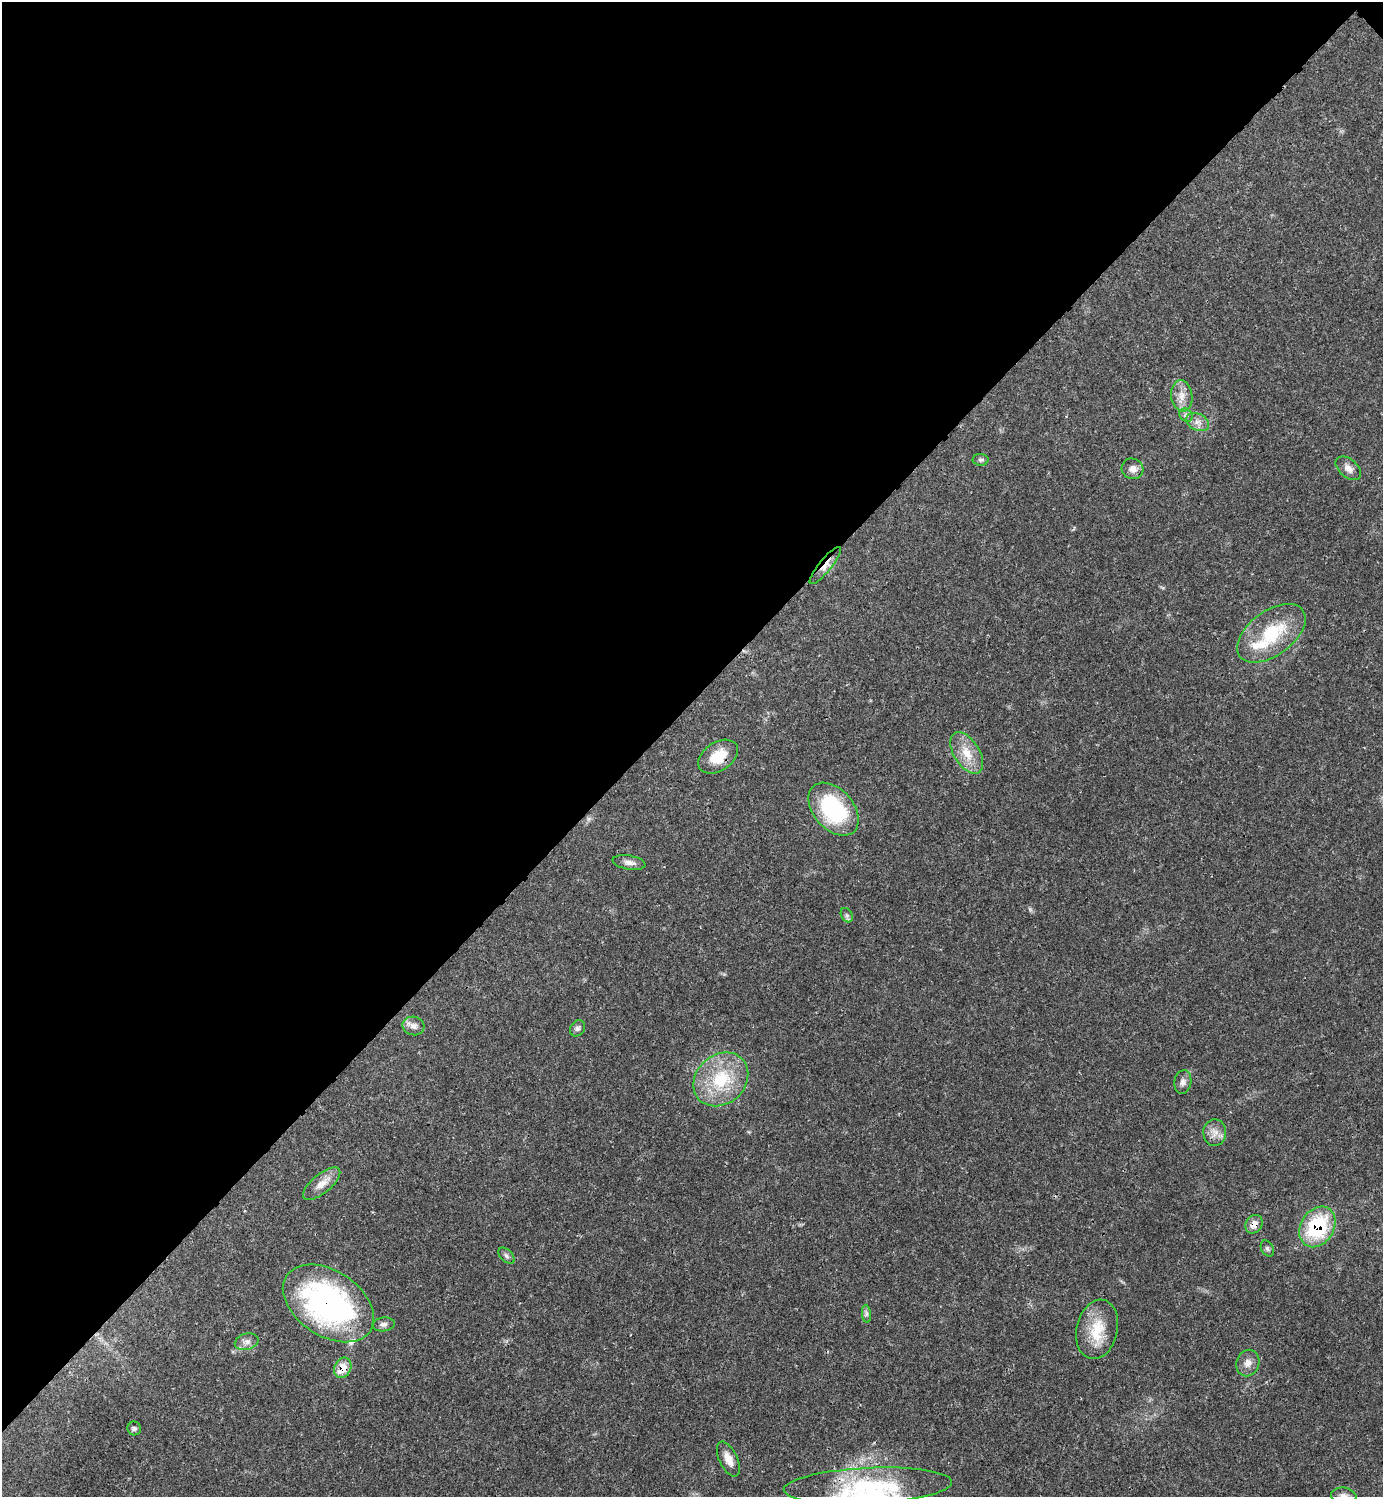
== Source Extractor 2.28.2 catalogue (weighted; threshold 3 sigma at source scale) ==
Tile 2 of 4 x 4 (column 2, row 1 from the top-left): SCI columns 1684-3064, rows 4487-5981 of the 5984 x 5985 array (HDU 1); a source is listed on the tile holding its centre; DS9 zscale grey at full resolution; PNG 1385 x 1499 px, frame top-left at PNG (2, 2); each listed source drawn as its Kron ellipse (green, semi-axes under 4 px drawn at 4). Shown black and unused: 47% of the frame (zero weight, under 3 of 4 exposures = <1% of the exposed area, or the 3 px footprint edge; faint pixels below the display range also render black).
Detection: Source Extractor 2.28.2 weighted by HDU 2 'WHT'; one run over the whole footprint, this tile lists its part. Background 0.02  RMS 0.0022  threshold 0.01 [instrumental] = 3 sigma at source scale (4.5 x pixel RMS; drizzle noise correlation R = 1.50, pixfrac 1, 0.05/0.05 arcsec/px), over >= 5 px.
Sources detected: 36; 2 inside a brighter listed object's ellipse — not listed separately; the other 34 listed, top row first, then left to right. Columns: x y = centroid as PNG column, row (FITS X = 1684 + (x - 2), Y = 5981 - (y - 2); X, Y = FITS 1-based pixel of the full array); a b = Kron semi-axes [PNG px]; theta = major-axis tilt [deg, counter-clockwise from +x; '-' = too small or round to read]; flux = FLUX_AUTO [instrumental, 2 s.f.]
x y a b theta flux
1182 396 15 10 -83 2.3
1186 415 7 6 - 0.56
1198 422 12 8 -27 1.4
981 460 8 6 1 0.51
1348 468 15 9 -41 1.4
1133 469 11 10 - 1.5
825 565 23 6 51 1.8
1271 633 39 22 36 12
967 753 23 13 -58 4.3
718 757 22 14 33 5.2
834 809 30 20 -49 22
629 863 16 7 -9 1.3
847 915 7 5 -60 0.5
413 1026 11 9 -14 1.3
577 1028 9 7 51 0.66
721 1079 30 24 42 12
1183 1082 12 8 79 1.1
1215 1133 13 11 -89 1.9
322 1184 23 9 39 2.4
1254 1224 10 8 56 1.9
1317 1227 22 16 58 17
1267 1248 8 6 -60 0.55
506 1256 10 6 -46 0.62
328 1303 50 32 -34 57
866 1314 9 4 -83 0.56
383 1324 11 7 7 0.87
1097 1329 30 20 77 7.1
247 1342 12 8 17 1.2
1248 1363 13 11 69 1.7
343 1368 11 8 65 3.7
134 1428 7 6 - 0.58
728 1459 19 9 -64 2.3
868 1486 84 18 3 21
1344 1496 13 8 -5 1.2
Overlapping masked pixels (flux is a lower limit): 6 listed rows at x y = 825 565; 718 757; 1254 1224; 1317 1227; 328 1303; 343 1368
Isophote crosses this tile's border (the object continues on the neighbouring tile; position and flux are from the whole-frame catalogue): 1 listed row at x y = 1344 1496